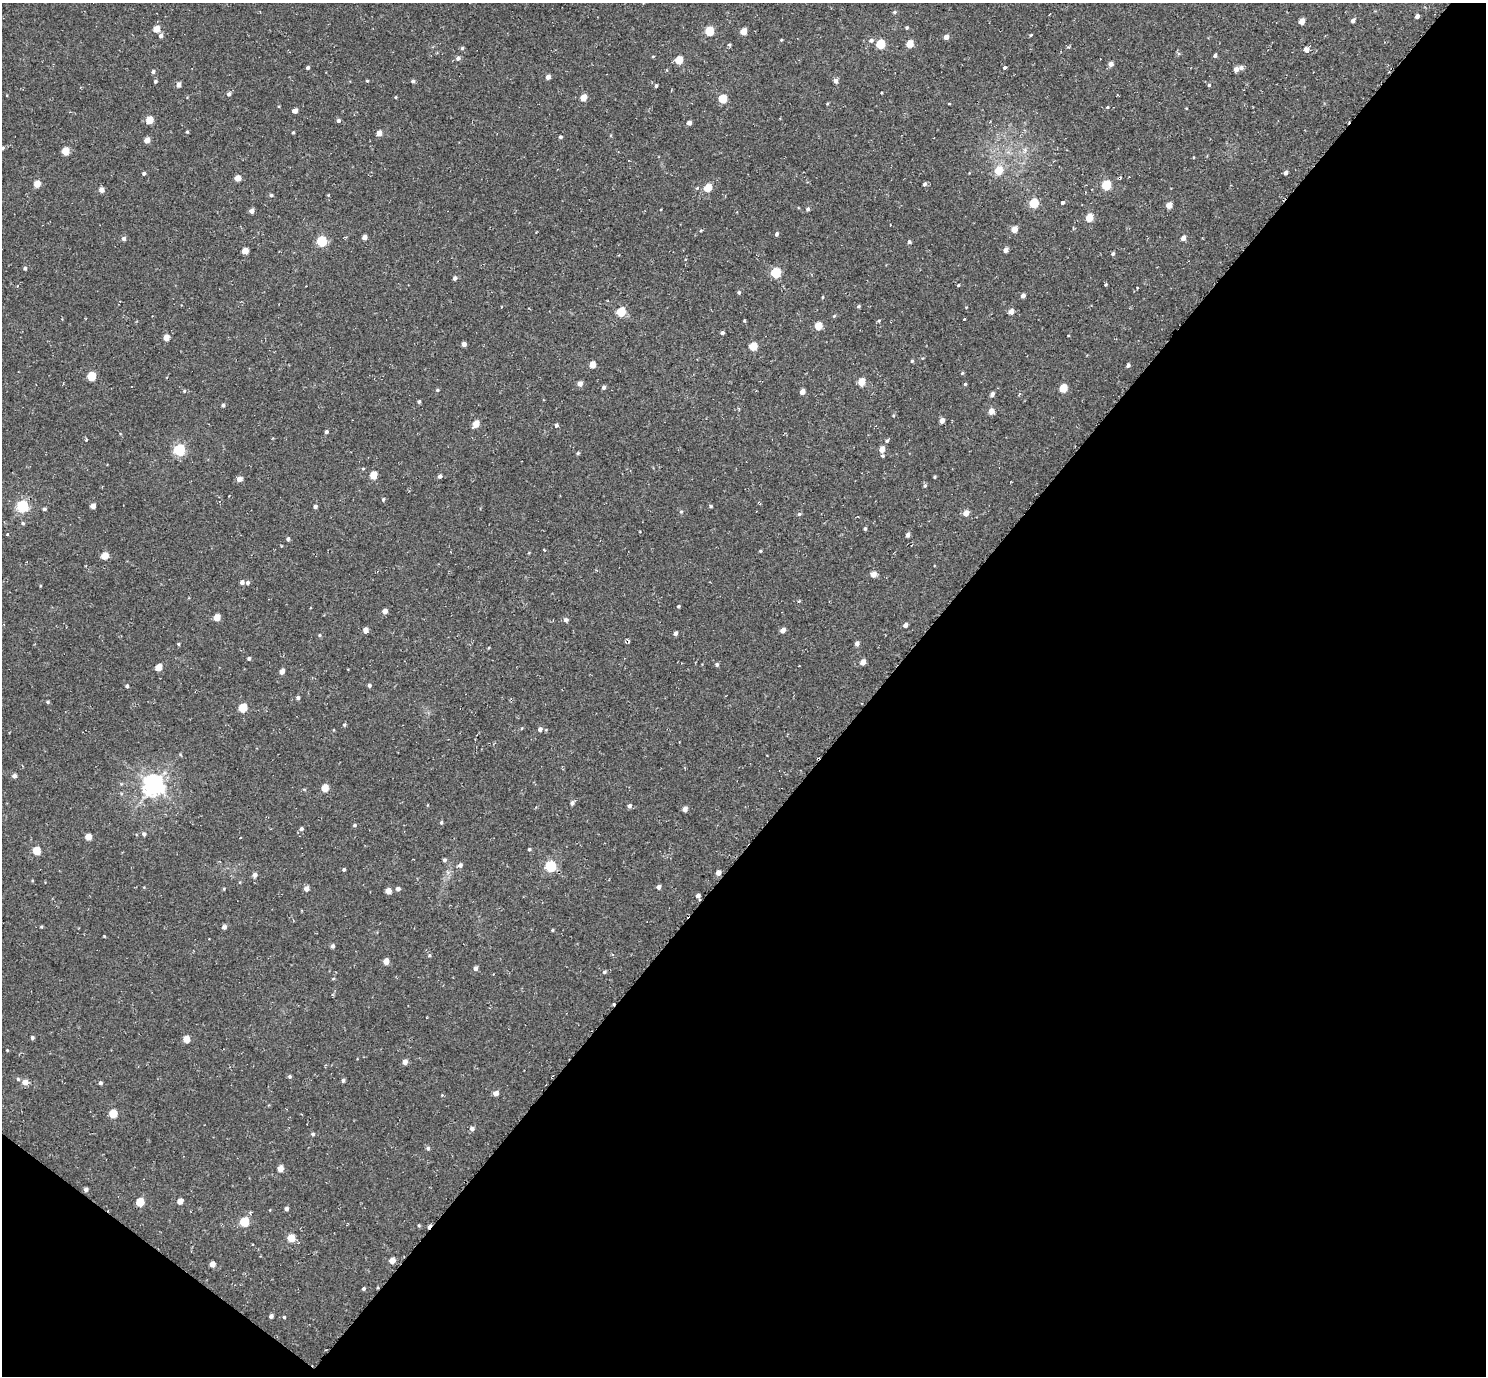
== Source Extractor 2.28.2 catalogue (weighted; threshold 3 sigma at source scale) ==
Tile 15 of 4 x 4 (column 3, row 4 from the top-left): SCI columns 3006-4489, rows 197-1570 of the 5972 x 5985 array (HDU 1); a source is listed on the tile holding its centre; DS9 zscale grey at full resolution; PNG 1488 x 1378 px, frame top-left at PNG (2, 3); no overlay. Shown black and unused: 43% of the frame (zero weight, under 2 of 3 exposures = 3% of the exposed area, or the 3 px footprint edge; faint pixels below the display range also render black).
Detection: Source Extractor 2.28.2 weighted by HDU 2 'WHT'; one run over the whole footprint, this tile lists its part. Background 0.0401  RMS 0.011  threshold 0.0506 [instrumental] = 3 sigma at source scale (4.5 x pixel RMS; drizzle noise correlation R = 1.50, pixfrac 1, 0.05/0.05 arcsec/px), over >= 5 px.
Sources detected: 242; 2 cosmic-ray / hot-pixel residue — not listed; the other 240 listed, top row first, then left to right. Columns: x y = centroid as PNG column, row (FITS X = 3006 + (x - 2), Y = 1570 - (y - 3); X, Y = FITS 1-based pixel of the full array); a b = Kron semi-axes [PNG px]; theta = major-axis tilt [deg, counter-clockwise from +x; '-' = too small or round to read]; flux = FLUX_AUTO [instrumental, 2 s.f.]
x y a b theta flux
894 12 5 4 - 1.5
1049 14 3 2 - 0.88
1417 16 4 4 - 4.3
1353 20 4 4 - 4.1
1302 21 5 4 - 12
907 28 4 4 - 1.4
156 29 5 4 - 14
709 31 5 5 - 45
743 31 5 4 - 18
1031 35 3 3 - 3.7
161 36 5 4 - 4.1
946 37 5 4 - 5.8
781 40 4 3 - 1
871 40 6 6 - 3
880 44 5 5 - 48
910 44 5 4 - 22
462 48 4 4 - 1.8
1307 49 4 3 - 73
1215 55 4 4 - 2.5
458 58 5 5 - 3.5
679 60 5 4 - 26
1111 64 5 4 - 6.1
1005 67 3 3 - 5.6
308 68 4 3 - 2.4
1241 68 6 5 - 3.5
1236 69 5 4 - 7.4
153 71 4 4 - 2.4
548 77 4 4 - 5.4
155 81 3 3 - 1.9
367 81 3 3 - 1.1
413 81 5 4 - 1.9
836 81 6 5 - 3.7
178 84 5 4 - 5.3
1209 85 4 4 - 1.5
656 86 4 3 - 2
229 94 5 4 - 3.1
396 97 4 3 - 0.99
583 98 5 4 - 16
723 99 5 5 - 42
827 104 5 3 - 0.9
1107 107 3 3 - 11
295 111 5 4 - 5.8
149 120 5 4 - 23
338 120 4 4 - 2.5
689 123 4 4 - 5.6
187 132 4 3 - 1.2
293 132 3 3 - 1.1
379 133 4 4 - 10
560 137 4 3 - 1.9
147 140 4 4 - 9.9
3 148 5 4 - 1.7
1025 150 6 6 - 3
65 151 5 5 - 22
999 171 6 5 - 24
144 173 4 3 - 2.4
1286 173 4 4 - 3.8
238 178 5 4 - 12
37 184 5 4 - 19
925 184 5 4 - 2.4
1106 185 5 5 - 61
697 188 5 4 - 1.8
708 188 5 4 - 25
101 190 4 4 - 6.4
271 195 4 4 - 1.8
328 195 4 3 - 0.89
1063 202 4 3 - 2.6
1034 203 5 5 - 55
1169 205 5 4 - 14
808 209 4 4 - 2.6
252 211 4 4 - 5.6
1089 218 5 4 - 27
1014 229 5 4 - 14
701 230 5 3 - 1.1
777 234 4 4 - 2.6
364 237 4 4 - 6.3
124 238 5 5 - 3.7
1183 238 4 4 - 7
322 241 5 5 - 86
909 242 5 4 - 2
1005 250 4 4 - 5.8
245 251 5 4 - 14
1113 254 4 4 - 1.9
25 268 4 4 - 2
776 273 5 5 - 78
455 278 4 4 - 3.3
1106 284 4 3 - 1.1
958 285 3 3 - 9.7
1137 288 3 3 - 0.89
739 292 5 4 - 1.8
1023 296 4 4 - 4.3
823 297 4 3 - 1.1
858 306 4 4 - 1.6
966 307 3 3 - 1
621 312 5 5 - 48
1011 312 5 4 - 8.6
834 316 5 4 - 1.1
964 319 3 3 - 1.5
744 320 3 3 - 3.9
879 321 4 4 - 1.5
818 326 5 4 - 27
722 333 4 4 - 2.6
166 337 4 4 - 14
464 344 4 4 - 5.9
753 346 5 5 - 31
912 361 4 4 - 1.3
592 365 5 4 - 16
1128 365 4 4 - 2.4
91 376 5 5 - 42
862 382 5 4 - 22
580 384 5 4 - 6.6
965 384 4 4 - 1.2
604 387 4 4 - 3.1
1063 388 5 5 - 33
437 390 4 4 - 1.3
184 391 4 3 - 0.99
802 391 4 4 - 8.9
992 394 5 4 - 4.1
1019 394 4 3 - 1.2
419 402 4 3 - 1.9
223 405 4 4 - 2
991 411 7 6 - 5.1
893 416 4 3 - 1
942 421 4 4 - 6.9
476 424 6 4 52 17
556 425 4 4 - 2.5
326 432 4 4 - 2.2
86 440 3 3 - 1.4
887 441 5 4 - 1.8
882 449 5 4 - 10
179 450 5 5 - 130
578 453 4 4 - 1.4
882 456 4 4 - 1.6
363 468 4 3 - 1.1
373 475 5 4 - 26
440 476 4 4 - 3.3
935 477 3 3 - 1.2
239 479 5 4 - 7.5
925 485 5 4 - 1.8
383 499 4 4 - 1.6
22 506 5 5 - 130
93 506 4 4 - 9.5
315 506 4 4 - 3.3
711 506 4 3 - 1.3
44 509 4 3 - 2.1
681 512 5 4 - 1.3
966 513 5 5 - 9.5
799 514 5 5 - 1.7
23 523 5 4 - 1.7
865 529 4 3 - 1.7
7 534 4 3 - 1.4
908 535 4 4 - 3.8
288 539 4 4 - 2.3
760 551 3 3 - 1.2
105 556 5 4 - 19
873 574 5 4 - 10
242 582 4 4 - 3.7
247 583 4 4 - 2.7
40 586 4 3 - 0.93
678 606 4 3 - 1.4
385 611 4 4 - 6.8
217 617 5 4 - 16
566 620 5 5 - 3
905 625 4 4 - 4.5
365 630 4 4 - 7.4
783 630 4 4 - 7.3
675 633 4 3 - 3.8
319 635 4 4 - 1.3
857 643 5 4 - 4.1
178 644 4 4 - 1.3
249 658 4 4 - 2.2
863 662 5 4 - 10
717 664 5 4 - 2.2
159 667 5 4 - 19
282 671 4 4 - 6.3
369 685 4 4 - 2.5
127 686 4 3 - 2.3
298 698 4 4 - 2.5
48 702 4 4 - 1.3
243 708 5 5 - 42
344 724 4 4 - 1.6
540 729 5 4 - 3.7
14 776 4 4 - 4.3
153 786 7 7 - 680
325 788 5 4 - 22
572 803 5 4 - 3.5
629 806 5 4 - 3.1
685 809 4 4 - 6.8
441 822 4 4 - 1.8
355 825 5 4 - 1.7
301 829 5 4 - 2.8
144 834 5 5 - 3
88 837 4 4 - 15
529 849 4 4 - 1.5
37 851 5 5 - 33
444 860 4 4 - 2.4
460 865 5 4 - 3.6
550 866 5 5 - 100
344 869 4 3 - 1.6
718 873 4 4 - 7.3
255 875 5 5 - 4
659 887 4 4 - 4
224 889 4 3 - 0.91
306 889 4 4 - 7.5
398 889 5 4 - 3.4
388 891 4 4 - 12
698 896 4 4 - 4.2
224 927 4 4 - 4.1
552 930 4 3 - 1.2
104 936 3 3 - 0.87
333 946 4 4 - 3.1
429 955 5 4 - 1.4
386 961 4 4 - 11
475 968 4 4 - 4
604 972 5 4 - 1.8
32 1037 4 4 - 2.1
186 1039 5 4 - 18
7 1050 3 3 - 0.92
405 1062 4 4 - 7.5
290 1076 4 4 - 1.9
18 1079 5 5 - 1.6
343 1080 5 4 - 2.2
25 1082 5 5 - 8.8
100 1083 4 4 - 2.6
496 1093 4 4 - 6.5
113 1114 5 5 - 33
472 1129 5 4 - 3.9
313 1134 5 4 - 1.8
428 1148 5 5 - 1.9
280 1169 5 4 - 12
86 1189 4 4 - 3.2
180 1201 4 4 - 10
140 1202 5 5 - 37
286 1209 4 4 - 3
244 1222 5 5 - 53
291 1238 5 5 - 27
392 1260 4 4 - 12
212 1264 4 4 - 9.6
363 1289 4 3 - 1.9
271 1316 4 4 - 3.4
284 1317 4 4 - 1.3
Overlapping masked pixels (flux is a lower limit): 1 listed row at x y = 1106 185
Isophote crosses this tile's border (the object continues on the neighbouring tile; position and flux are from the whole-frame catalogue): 1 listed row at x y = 3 148